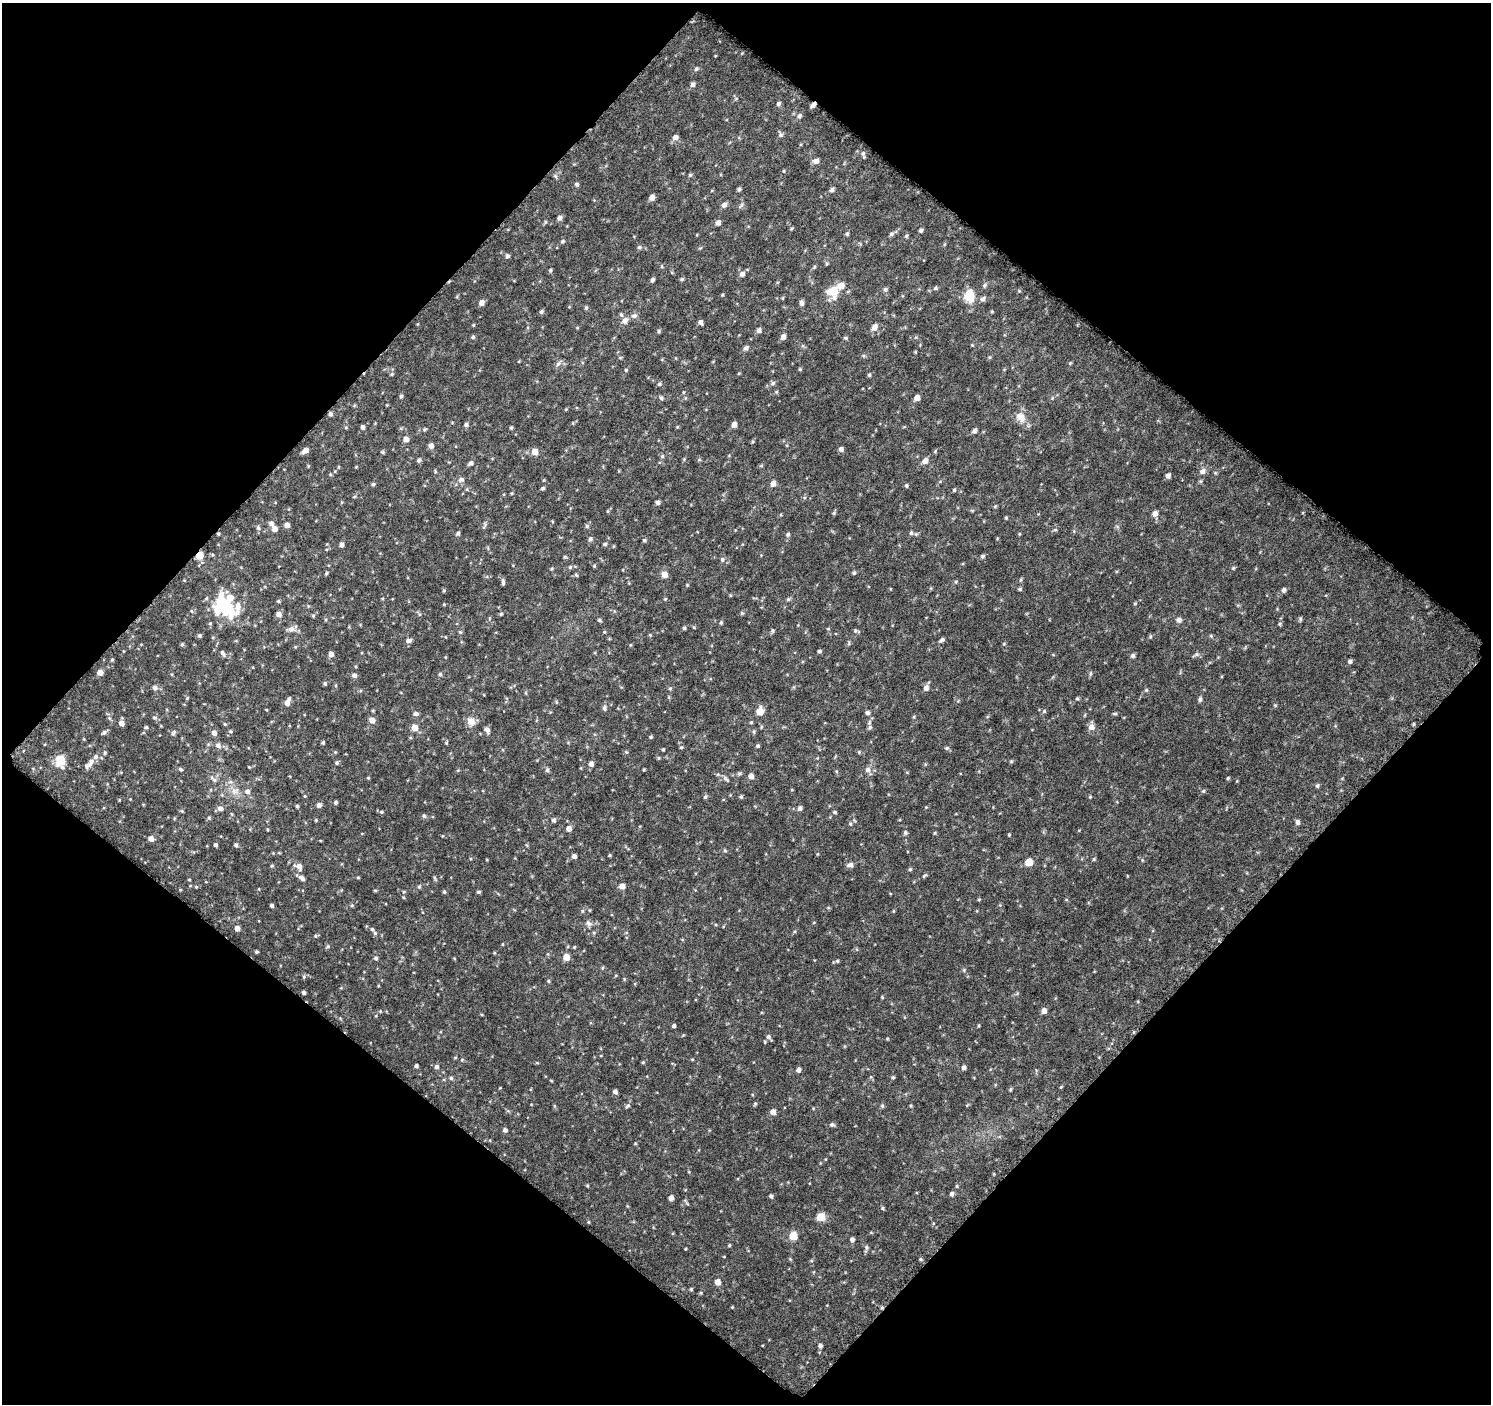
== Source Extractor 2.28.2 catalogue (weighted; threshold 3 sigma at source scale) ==
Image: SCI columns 27-1515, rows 68-1469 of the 1532 x 1536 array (HDU 1 of 3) = the unmasked area's bounding box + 8 px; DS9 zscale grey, full resolution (1 PNG px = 1 image px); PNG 1493 x 1406 px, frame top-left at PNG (2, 3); no overlay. Shown black and unused: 50% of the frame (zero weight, under 12 of 23 exposures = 5% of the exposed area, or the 3 px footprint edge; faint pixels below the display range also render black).
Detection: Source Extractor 2.28.2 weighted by HDU 2 'WHT'. Background 0.0603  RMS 0.029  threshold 0.12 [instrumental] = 3 sigma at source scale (4.09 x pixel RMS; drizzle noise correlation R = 1.36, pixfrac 0.8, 0.0396/0.0396 arcsec/px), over >= 5 px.
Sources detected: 381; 1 inside a brighter object's white glare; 1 cosmic-ray / hot-pixel residue — not listed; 11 inside a brighter listed object's ellipse — not listed separately; the other 368 listed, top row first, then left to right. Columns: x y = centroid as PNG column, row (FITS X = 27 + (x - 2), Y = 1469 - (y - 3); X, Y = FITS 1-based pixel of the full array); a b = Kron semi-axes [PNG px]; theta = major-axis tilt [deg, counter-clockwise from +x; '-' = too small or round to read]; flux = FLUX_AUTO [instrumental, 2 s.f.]
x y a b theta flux
696 69 6 5 - 5
693 84 5 5 - 7.8
778 104 6 4 57 5.7
813 105 5 4 - 11
799 116 7 6 - 7.3
781 135 6 6 - 6.2
675 137 6 6 - 13
863 154 8 4 -74 6.2
816 161 7 5 23 12
784 171 5 3 - 2.3
690 175 5 4 - 3.5
555 176 7 4 -71 4.2
576 184 5 5 - 4.9
739 189 4 4 - 5
832 190 6 5 - 6.6
652 197 5 5 - 15
724 205 6 5 - 10
741 205 9 4 56 5.3
560 218 5 5 - 9.9
545 222 6 3 72 3.2
718 223 5 5 - 10
791 229 5 3 - 2.6
921 230 5 4 - 6.1
847 234 5 4 - 4.2
891 234 7 5 18 5.9
906 236 5 5 - 3.9
562 241 6 4 22 3.9
639 247 6 5 - 4.7
507 256 5 5 - 5.3
827 263 5 4 - 3.4
814 267 7 3 54 3.3
550 270 4 4 - 4.1
742 274 6 6 - 9.8
682 279 5 4 - 4
652 280 5 4 - 5.6
984 285 7 5 53 5.6
935 288 5 5 - 4.3
885 289 5 5 - 5.6
832 291 15 10 13 42
848 291 6 3 20 2.8
1019 291 4 4 - 2.8
722 295 4 3 - 2.4
969 295 17 12 -86 48
983 299 7 5 42 9.2
482 303 5 5 - 14
802 303 6 5 - 7.8
586 308 5 4 - 4.3
992 311 5 3 - 2.6
541 312 5 5 - 5.3
634 316 8 7 - 8.9
625 321 10 7 51 13
700 322 5 5 - 8.8
473 325 4 4 - 2.5
874 327 8 6 60 16
759 330 5 5 - 9
659 331 5 4 - 3.9
473 337 5 5 - 4.6
783 337 6 5 - 12
846 338 5 4 - 3.9
972 345 4 3 - 2.3
746 348 6 5 - 7.8
620 358 5 3 - 2.7
558 363 9 5 46 8.1
1070 363 5 4 - 2.8
800 369 5 4 - 2.8
626 370 4 4 - 2.6
392 374 5 4 - 3
869 375 4 4 - 3.8
773 383 7 5 19 6
659 384 5 4 - 4.7
401 396 5 4 - 4.9
661 398 6 5 - 5
917 398 5 5 - 17
566 409 5 4 - 2.3
330 414 5 4 - 6.4
1021 417 16 12 -50 28
466 424 5 5 - 6.4
734 425 5 4 - 14
362 427 5 4 - 7.5
511 428 4 4 - 3.5
424 430 6 4 31 3.6
974 431 6 5 - 7.9
406 439 5 5 - 14
431 446 5 5 - 13
841 449 5 5 - 8.5
305 450 6 5 - 16
535 451 6 5 - 26
383 452 5 4 - 3.4
662 456 5 4 - 4.1
419 460 6 5 - 5
925 461 7 6 - 14
471 463 6 5 - 7.5
308 466 5 3 - 2.2
761 466 5 4 - 3.3
356 467 5 3 - 2.2
435 471 5 3 - 2.7
1202 471 8 7 - 11
330 474 5 4 - 2.9
1168 476 5 4 - 10
461 480 8 6 11 9.3
373 484 5 4 - 4.1
773 484 6 5 - 14
906 485 5 5 - 4.3
543 488 5 4 - 4.6
467 489 5 3 - 3
954 490 4 4 - 3.8
512 493 4 4 - 2.5
658 502 5 4 - 8.1
995 506 6 3 19 2.6
834 513 6 4 49 3.8
1155 513 6 6 - 12
1006 518 4 3 - 3
271 524 6 5 - 8.8
287 525 5 4 - 13
484 525 11 4 65 5.6
587 526 5 5 - 5.1
258 528 6 6 - 5.5
275 529 5 5 - 16
1055 530 6 4 0 3.2
458 533 6 4 66 4.9
911 533 6 5 - 4.9
218 534 4 3 - 3
788 534 6 5 - 5
1019 534 4 3 - 2.4
590 539 6 5 - 6
644 540 5 4 - 4.3
605 544 5 4 - 4.2
341 545 5 4 - 9
200 555 5 4 - 62
982 556 5 5 - 5.2
565 557 6 3 -17 2.8
722 559 6 5 - 6.3
594 566 4 4 - 3.1
570 567 5 5 - 4.1
1233 568 5 5 - 3.5
552 569 5 4 - 3
326 573 4 4 - 3.6
854 573 5 4 - 4.2
665 574 6 6 - 20
576 575 5 4 - 3.2
1020 580 6 3 70 3.3
503 582 7 4 -90 5.4
956 582 5 3 - 2.6
1020 589 5 4 - 3.9
444 590 5 4 - 2.7
1284 590 6 5 - 6.9
665 599 4 3 - 2.4
788 599 6 4 22 4.4
278 601 4 4 - 3.5
222 604 25 20 85 160
192 611 5 3 - 2.7
742 613 5 5 - 3.9
279 614 6 5 - 13
501 614 4 4 - 3.6
313 616 5 4 - 3.2
1300 619 6 5 - 3.9
599 620 5 3 - 4.3
1179 620 7 6 - 8.7
721 623 5 4 - 3.9
1279 624 6 4 -90 3.3
684 628 4 4 - 4.1
291 629 9 8 - 13
828 629 5 3 - 2.2
772 630 6 4 -88 3.8
856 631 8 5 -22 4.9
460 632 5 5 - 3.6
604 632 5 3 - 2.5
199 635 5 4 - 5.3
650 635 5 3 - 2.5
1150 636 6 4 70 3.7
942 640 7 4 39 6.2
408 641 8 5 9 7.9
849 643 6 4 72 3.5
182 644 5 4 - 3.7
1004 644 5 4 - 2.6
630 645 5 3 - 2.1
819 651 4 3 - 5.2
223 653 9 5 -59 7.6
331 654 5 5 - 11
1196 654 8 6 20 5.9
1133 656 5 5 - 6.6
445 657 4 3 - 1.9
112 660 5 4 - 3.3
1350 661 5 4 - 6.9
100 672 5 5 - 22
1090 673 7 4 81 3.8
440 674 5 4 - 4.5
354 675 5 5 - 9.1
325 683 5 4 - 4.5
155 688 6 6 - 8.6
670 688 5 5 - 3.4
926 688 6 6 - 12
1146 690 5 5 - 3.7
187 698 5 3 - 2.7
1077 698 5 4 - 3.2
1200 699 6 5 - 6
287 703 6 5 - 15
604 708 6 5 - 6.7
760 711 6 5 - 38
1044 711 5 5 - 4.1
867 713 5 5 - 7.5
416 714 7 5 5 6.8
1115 714 6 4 0 3.3
155 718 6 6 - 5.8
372 720 6 5 - 18
471 721 9 9 - 22
751 722 4 4 - 2.9
121 723 5 5 - 14
225 724 4 4 - 2.8
1414 724 5 3 - 3.1
146 727 5 4 - 4
761 727 5 3 - 2.4
870 727 7 6 - 5.9
1091 727 7 7 - 16
415 728 6 5 - 28
487 730 8 6 -58 9.4
230 731 6 4 0 4
754 731 6 4 -84 3.8
104 732 7 5 39 6.4
173 733 8 5 66 5.7
214 733 5 5 - 12
651 737 4 4 - 3.4
84 739 5 3 - 2.1
323 742 3 3 - 4.2
446 743 5 4 - 3.1
218 745 7 6 - 10
758 746 4 4 - 4.5
681 747 5 4 - 3.2
947 748 6 5 - 4.2
663 749 4 3 - 2.6
335 752 4 4 - 2.5
626 752 5 4 - 3.3
859 752 5 4 - 3.1
105 753 5 4 - 3.6
658 758 4 4 - 2.8
61 761 9 8 - 67
1011 761 5 5 - 3.2
337 763 5 5 - 4.6
591 764 6 5 - 10
89 765 14 8 25 14
249 767 3 3 - 2
181 769 6 4 -41 4.3
547 770 6 5 - 5.2
644 770 5 3 - 2.6
868 770 8 7 - 10
739 774 5 5 - 4.2
751 776 5 5 - 17
368 778 5 3 - 2.3
1228 778 5 4 - 3.1
213 779 14 5 -40 9.8
725 779 9 5 -41 7
1317 786 6 4 60 4.5
235 791 12 10 42 22
247 791 7 6 - 9.9
1203 791 5 5 - 3.7
305 796 5 3 - 2.4
705 797 5 5 - 4.1
741 797 5 4 - 3.7
1090 797 4 4 - 2.5
336 802 4 4 - 5.1
319 805 5 5 - 9.2
297 806 4 4 - 3.7
220 808 6 6 - 13
800 808 6 5 - 7.9
381 812 6 4 -20 4.1
834 812 5 4 - 3.9
424 816 6 5 - 5.3
209 818 5 4 - 3.2
316 820 4 4 - 2.7
554 820 5 4 - 6
1297 822 5 5 - 8.6
850 824 5 4 - 3.5
569 828 5 5 - 18
905 833 5 5 - 5
1009 835 4 3 - 2.5
442 836 4 3 - 1.8
151 839 5 5 - 15
215 845 4 3 - 5.8
236 845 5 4 - 5.4
725 850 5 4 - 3.3
609 855 4 3 - 2.8
574 856 5 5 - 7.9
1094 859 5 5 - 3.4
1029 862 5 5 - 45
850 865 7 5 4 11
299 866 10 7 -26 16
910 869 4 4 - 3.6
924 876 8 4 36 4
358 877 5 3 - 2.5
302 878 9 5 -41 9.9
434 878 7 3 -71 3.7
189 879 4 3 - 2.4
622 886 5 5 - 18
196 887 5 4 - 2.7
419 887 6 4 63 4.3
259 889 4 3 - 1.8
180 890 4 3 - 2.2
375 891 5 3 - 2.4
444 892 5 4 - 3.8
479 892 5 3 - 4
979 899 5 3 - 2.4
272 905 4 3 - 5.7
352 905 5 4 - 3.4
582 911 5 5 - 3.6
893 911 5 3 - 2.2
588 923 9 7 -43 8.8
237 928 5 4 - 18
795 931 5 3 - 2.9
375 933 5 5 - 4.7
315 936 5 5 - 3.4
503 944 4 3 - 2.2
328 946 5 4 - 3.6
574 947 4 3 - 2.5
856 949 5 3 - 2.8
257 952 3 3 - 3.8
566 957 5 5 - 29
376 958 5 5 - 5.3
454 958 5 3 - 2
837 961 5 4 - 3.4
602 968 5 4 - 3.2
964 970 5 5 - 3.6
304 977 5 5 - 4
548 981 4 4 - 3.2
304 992 4 3 - 5.6
882 997 4 3 - 2.3
1044 1011 5 5 - 15
978 1025 5 3 - 2.7
674 1026 4 4 - 5.4
768 1037 6 6 - 8
692 1059 5 3 - 2.1
462 1060 5 4 - 3.2
643 1062 4 4 - 3
537 1063 5 3 - 2.4
416 1066 4 3 - 5.8
436 1067 5 5 - 7.1
964 1067 5 4 - 8.9
799 1070 5 5 - 8.8
893 1077 5 4 - 3.2
451 1078 5 5 - 4.2
1061 1087 5 3 - 2.5
1010 1089 5 4 - 3.6
615 1092 4 4 - 11
755 1104 5 4 - 3.3
628 1106 7 5 41 5.3
882 1106 5 5 - 4.2
813 1108 4 3 - 2.2
773 1112 5 5 - 17
832 1125 6 5 - 5.9
505 1130 5 5 - 7.4
635 1143 5 3 - 2.3
587 1186 5 3 - 2.5
957 1186 5 4 - 3.1
952 1194 5 4 - 7.5
771 1196 5 4 - 5.6
671 1198 5 4 - 11
883 1208 5 4 - 3.4
821 1217 5 5 - 66
588 1222 5 3 - 2.3
793 1236 5 5 - 74
852 1239 5 5 - 8
729 1245 4 3 - 3.2
866 1247 7 6 - 5.8
790 1259 6 3 -45 2.8
920 1259 5 3 - 3.6
718 1282 5 4 - 25
691 1289 4 4 - 3.5
732 1307 4 3 - 2.3
820 1346 5 4 - 6.5
Overlapping masked pixels (flux is a lower limit): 3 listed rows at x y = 813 105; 218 534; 200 555